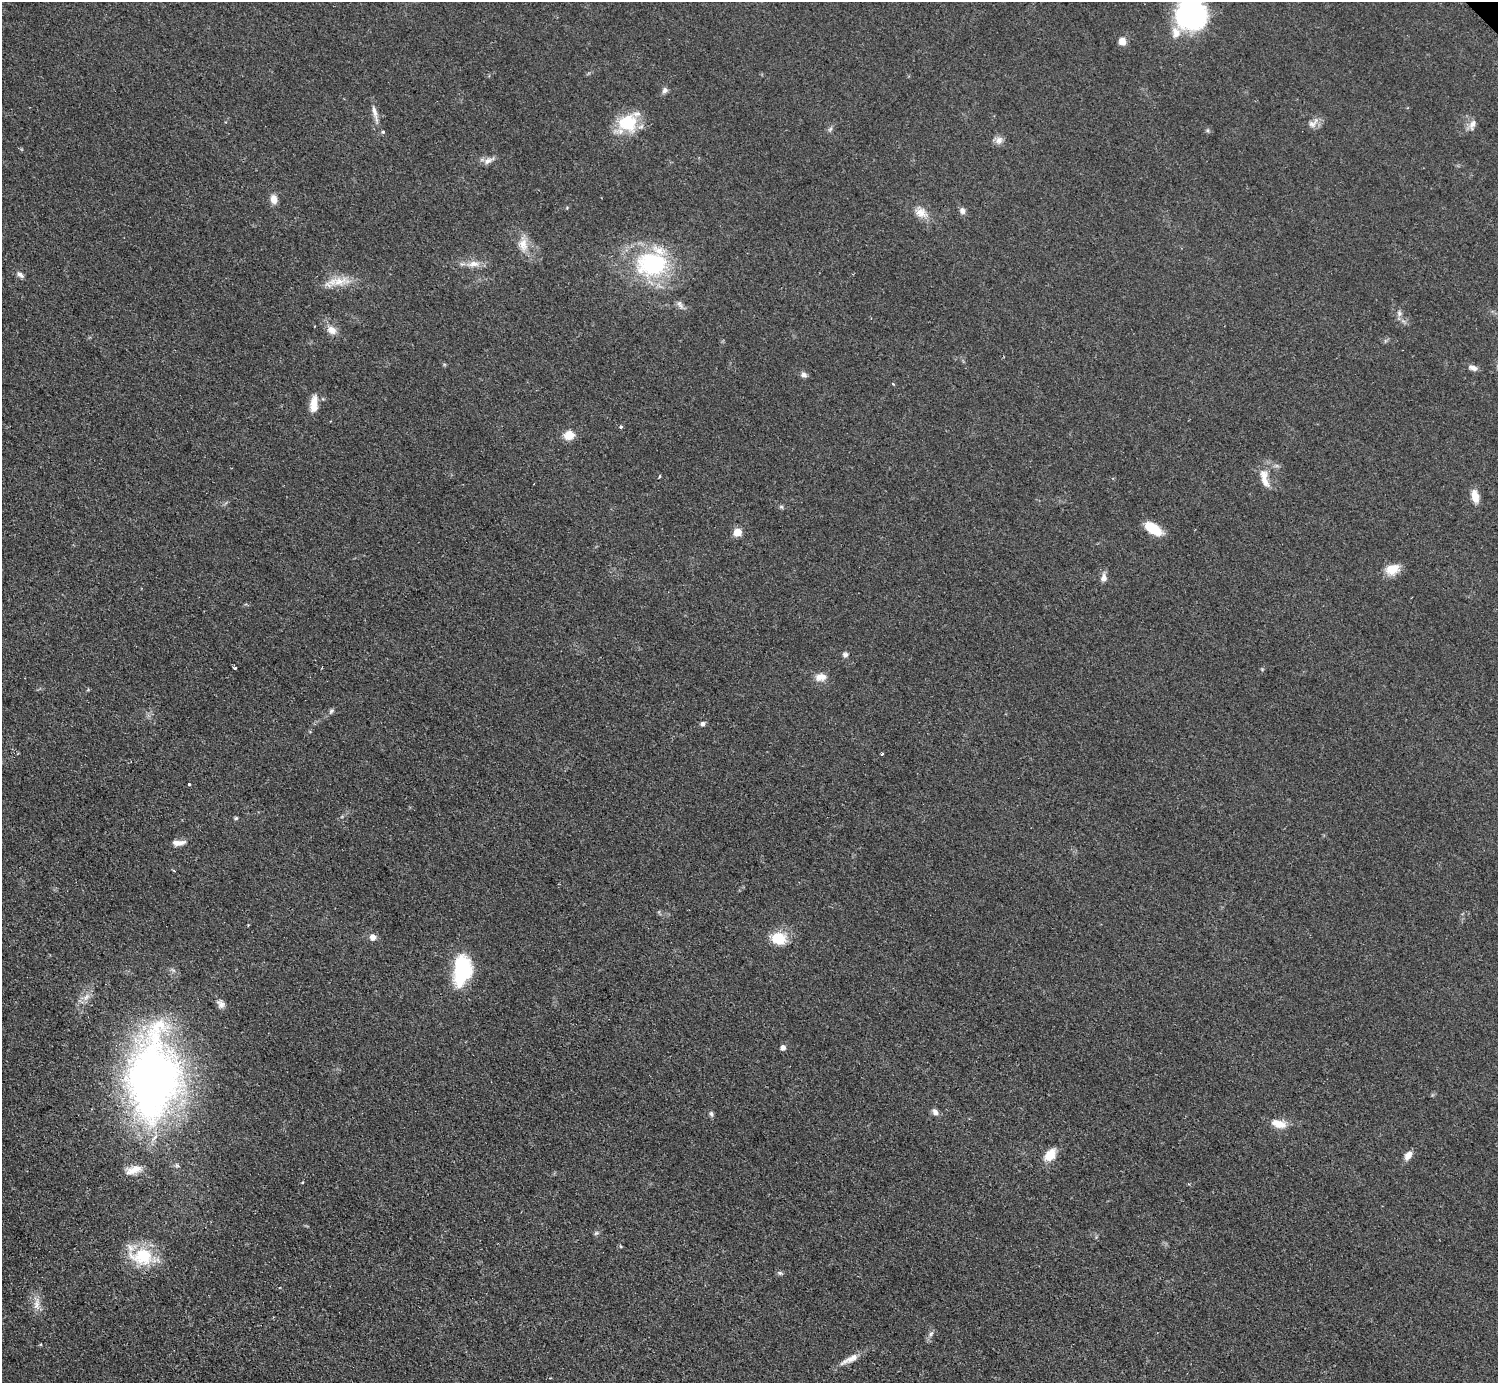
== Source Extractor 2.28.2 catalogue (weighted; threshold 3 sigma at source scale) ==
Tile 7 of 4 x 4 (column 3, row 2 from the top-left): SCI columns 2998-4493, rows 3067-4447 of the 5989 x 5988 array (HDU 1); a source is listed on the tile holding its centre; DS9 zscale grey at full resolution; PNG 1500 x 1385 px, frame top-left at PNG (2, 2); no overlay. Shown black and unused: <1% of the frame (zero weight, under 2 of 3 exposures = <1% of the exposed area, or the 3 px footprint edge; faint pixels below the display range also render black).
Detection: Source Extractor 2.28.2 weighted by HDU 2 'WHT'; one run over the whole footprint, this tile lists its part. Background 0.05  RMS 0.0069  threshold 0.0312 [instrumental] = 3 sigma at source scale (4.5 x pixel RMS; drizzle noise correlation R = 1.50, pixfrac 1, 0.05/0.05 arcsec/px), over >= 5 px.
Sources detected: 68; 1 too faint to see at this stretch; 1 inside a brighter object's white glare — not listed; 4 inside a brighter listed object's ellipse — not listed separately; the other 62 listed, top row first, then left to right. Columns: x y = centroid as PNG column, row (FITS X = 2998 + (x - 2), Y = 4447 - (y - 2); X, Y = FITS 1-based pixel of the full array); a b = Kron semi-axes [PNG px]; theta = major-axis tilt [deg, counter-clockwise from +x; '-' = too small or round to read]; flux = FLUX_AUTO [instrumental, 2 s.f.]
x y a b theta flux
1191 14 24 24 - 130
1122 41 9 8 - 5.4
665 90 8 7 - 2.2
375 113 28 5 -76 5.1
628 123 25 23 -10 27
1313 123 16 10 38 4.8
1472 125 16 8 69 4.2
830 129 7 4 45 1.4
999 140 11 9 68 3.9
488 160 16 7 25 4
274 199 10 7 -77 6.1
962 211 9 7 -82 2.8
921 213 17 13 -26 8
523 244 18 13 -83 9.5
473 264 19 8 4 6.9
652 264 35 26 0 81
20 274 9 6 -41 2.9
339 281 31 11 5 13
680 304 14 6 -56 2.9
1399 313 7 7 - 2.3
332 330 13 10 -35 5.8
1473 368 12 6 -19 3.3
804 375 7 6 - 2.6
314 404 20 8 84 9.2
621 427 3 3 - 2.1
569 435 11 9 22 9.8
660 476 4 3 - 0.71
1264 476 16 12 -81 7.8
1475 496 16 8 -77 7.6
781 507 6 5 - 1.1
1153 529 19 9 -34 18
737 532 5 5 - 19
1392 569 16 11 20 11
1104 578 11 7 87 3.7
845 654 7 6 - 2.1
235 668 4 4 - 0.82
821 677 16 10 5 6.1
331 711 8 5 61 1.5
703 724 6 5 - 2.1
882 754 3 3 - 2.2
189 784 3 3 - 1.8
236 818 5 4 - 1
178 843 17 6 3 4.7
174 870 4 3 - 0.74
373 937 7 6 - 4.5
779 939 16 12 -13 18
461 967 40 19 82 39
86 997 12 7 45 4.8
221 1004 11 9 -61 3.4
783 1048 5 4 - 3.9
153 1078 89 51 86 430
935 1112 9 7 -52 3.1
711 1114 8 5 -77 1.5
1279 1124 20 9 -16 9
1050 1155 15 9 51 12
1408 1156 11 7 55 4.8
134 1170 22 9 15 8
142 1256 32 22 -3 34
780 1273 7 6 - 1.4
37 1303 19 7 78 5.9
931 1334 8 5 54 2
850 1359 30 7 26 7.2
Isophote crosses this tile's border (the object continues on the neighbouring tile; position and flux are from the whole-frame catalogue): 1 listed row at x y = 1191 14